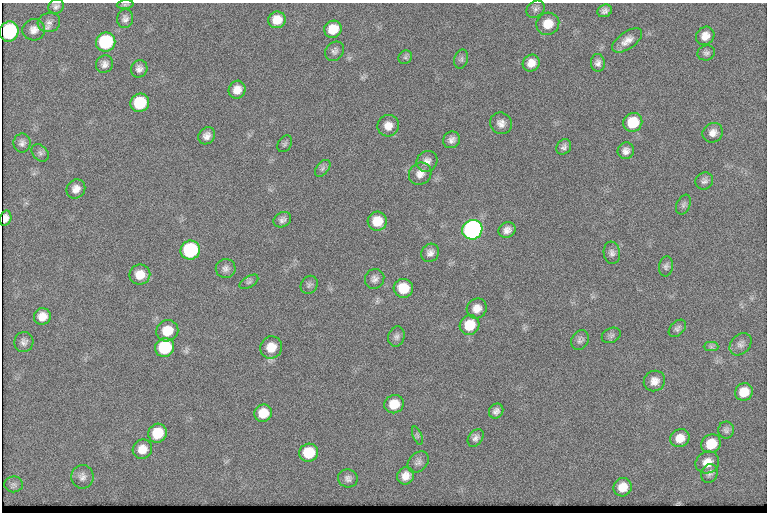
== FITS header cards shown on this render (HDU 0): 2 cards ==
NAXIS1  =                  765
NAXIS2  =                  510

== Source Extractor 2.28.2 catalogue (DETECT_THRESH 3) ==
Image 765 x 510 px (HDU 0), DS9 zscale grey, 1 PNG px = 1 image px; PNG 769 x 514 px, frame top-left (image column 1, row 510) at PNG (2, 3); each listed source drawn as its Kron ellipse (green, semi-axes under 4 px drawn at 4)
Background 125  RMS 6.8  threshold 20.5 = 3 sigma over >= 5 px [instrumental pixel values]
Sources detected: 90; all 90 listed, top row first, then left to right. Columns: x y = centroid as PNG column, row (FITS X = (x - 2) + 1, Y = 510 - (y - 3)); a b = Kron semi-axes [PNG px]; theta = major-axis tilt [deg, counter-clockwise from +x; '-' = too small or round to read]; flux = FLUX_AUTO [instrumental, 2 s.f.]
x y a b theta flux
125 5 8 4 6 800
56 6 8 7 - 1400
535 9 10 8 38 1600
605 11 7 6 - 1600
125 19 9 8 - 2000
277 20 9 8 - 6600
49 23 11 9 15 2500
548 24 12 11 - 7500
333 29 9 8 - 8200
34 30 11 10 - 3100
9 31 10 9 - 55000
705 36 10 8 45 3800
627 40 17 8 35 4300
106 42 10 9 - 40000
335 51 10 8 48 1800
706 53 9 7 17 1400
405 57 7 6 - 1000
461 59 10 6 75 1300
531 63 9 8 - 4300
598 63 9 7 -84 2000
104 64 9 8 - 2200
139 69 9 8 - 2200
237 90 9 8 - 4500
140 103 9 9 - 21000
633 122 10 9 - 13000
501 123 11 10 - 3000
388 126 11 10 - 4200
713 133 10 9 - 3100
207 136 9 7 51 2700
452 140 9 8 - 2300
22 143 9 8 - 2000
285 144 9 6 57 1000
564 147 8 7 - 1700
626 151 8 8 - 2300
40 153 10 7 -47 1400
427 161 11 10 - 3000
323 168 10 6 50 1300
420 174 12 10 44 3700
704 181 9 8 - 1600
76 189 10 9 - 3300
683 205 10 6 66 1400
5 218 8 5 74 2400
282 220 9 7 26 1800
377 221 10 9 - 9300
472 230 10 9 - 180000
507 230 9 7 30 2700
190 250 10 9 - 54000
430 253 9 8 - 2400
612 253 11 8 -82 2000
666 266 10 7 82 1500
226 268 10 9 - 2100
140 275 10 10 - 6200
375 279 10 9 - 2100
249 282 10 5 31 1200
309 285 9 8 - 1300
403 288 10 9 - 11000
477 308 10 9 - 4100
42 316 8 8 - 4300
469 325 10 9 - 11000
677 328 10 6 44 1500
167 331 11 10 - 8800
611 335 10 7 25 1400
396 337 10 8 72 1700
580 340 10 8 58 1700
24 342 10 9 - 2000
741 344 12 9 46 2300
165 347 10 9 - 26000
271 347 11 10 - 7200
711 347 7 4 -1 1100
654 381 11 10 - 3800
744 392 9 8 - 6900
394 404 10 9 - 7800
496 411 8 6 49 1800
263 413 9 8 - 7900
726 430 8 8 - 1500
157 433 10 9 - 11000
417 435 9 4 -68 940
476 438 10 7 53 1900
680 438 10 8 29 5400
711 444 10 9 - 9600
142 449 10 9 - 5000
309 453 9 9 - 13000
418 462 12 9 47 2100
707 462 12 10 30 5500
709 473 9 8 - 1600
406 476 9 8 - 3800
82 477 12 11 - 2700
348 478 10 9 - 2000
14 484 9 8 - 1600
623 487 9 9 - 5700